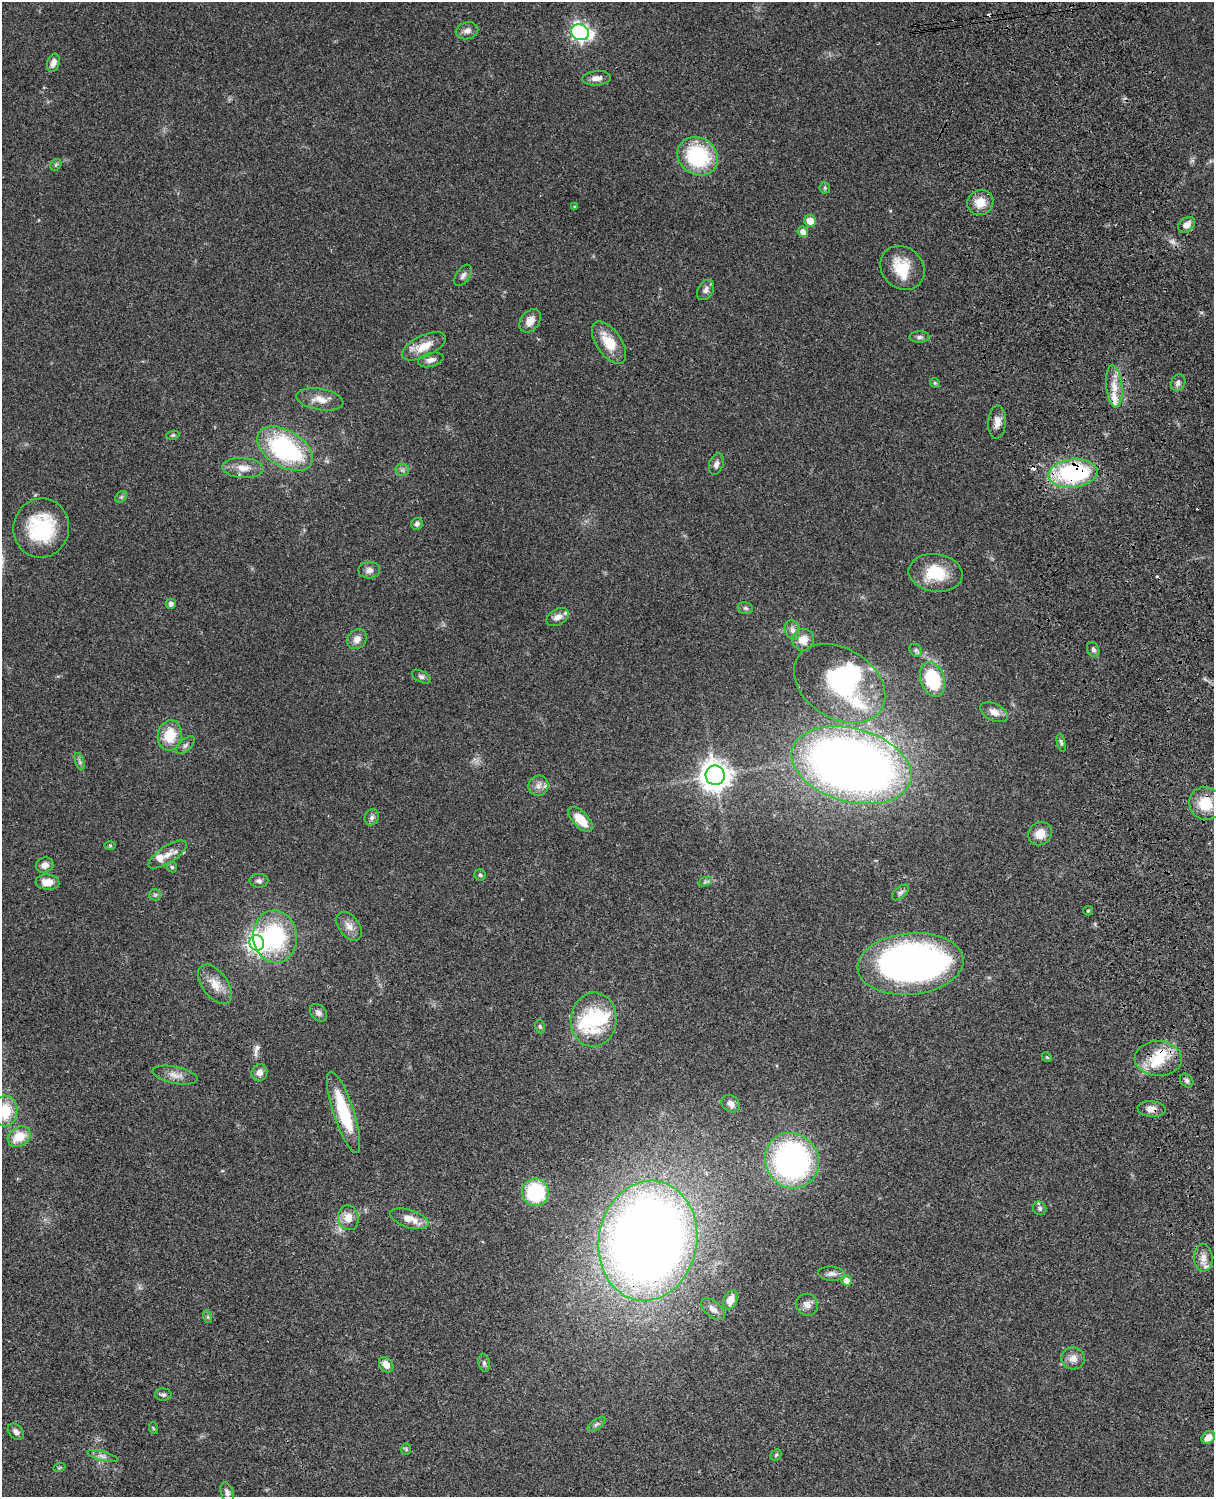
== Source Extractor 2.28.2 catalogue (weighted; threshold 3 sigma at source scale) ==
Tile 6 of 4 x 3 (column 2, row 2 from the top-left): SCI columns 1333-2544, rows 1773-3267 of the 5087 x 4927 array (HDU 1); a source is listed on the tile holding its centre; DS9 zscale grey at full resolution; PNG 1216 x 1499 px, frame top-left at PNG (2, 2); each listed source drawn as its Kron ellipse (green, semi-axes under 4 px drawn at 4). Shown black and unused: <1% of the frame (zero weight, under 3 of 4 exposures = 6% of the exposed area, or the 3 px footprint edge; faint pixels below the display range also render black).
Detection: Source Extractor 2.28.2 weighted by HDU 2 'WHT'; one run over the whole footprint, this tile lists its part. Background 0.0787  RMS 0.0058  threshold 0.0262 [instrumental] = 3 sigma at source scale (4.5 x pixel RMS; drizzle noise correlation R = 1.50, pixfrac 1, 0.05/0.05 arcsec/px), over >= 5 px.
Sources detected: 131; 3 inside a brighter object's white glare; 4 cosmic-ray / hot-pixel residue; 1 long thin detection or spike segment (spike, bleed or trail) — neither listed nor drawn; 9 inside a brighter listed object's ellipse — not listed separately; the other 114 listed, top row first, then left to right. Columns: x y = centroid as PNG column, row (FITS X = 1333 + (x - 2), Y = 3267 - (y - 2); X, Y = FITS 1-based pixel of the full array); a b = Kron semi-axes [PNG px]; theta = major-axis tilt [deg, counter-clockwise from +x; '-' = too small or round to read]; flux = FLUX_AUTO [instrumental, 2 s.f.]
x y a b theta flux
467 31 11 8 13 3.2
580 32 9 7 -20 190
53 63 9 6 72 3.7
596 78 14 7 4 3.7
698 156 21 18 -32 47
56 165 6 5 - 1
825 188 5 5 - 0.94
980 202 13 12 - 8.7
575 207 3 3 - 0.81
810 221 6 6 - 6.4
1187 225 9 7 39 4.5
803 232 5 5 - 4.2
902 268 24 20 -43 17
463 275 12 6 55 2.1
705 290 11 7 59 2.7
530 321 13 9 53 5.2
919 337 10 5 0 1.6
609 343 24 12 -55 14
424 346 24 10 25 9.6
431 360 13 7 15 2.8
935 383 5 4 - 0.7
1178 383 9 7 64 2
1114 386 21 8 -84 7.6
320 399 24 10 -10 7.3
997 422 16 9 87 4.5
173 435 6 4 10 0.93
285 449 30 18 -31 79
716 464 11 7 71 2.6
243 468 20 10 -4 7.3
402 470 7 6 - 1.4
1073 473 25 14 6 73
121 497 6 5 - 1.1
417 524 6 5 - 1.8
41 528 30 28 76 40
369 570 11 8 3 2.9
936 573 27 19 -8 22
171 604 5 5 - 1.9
745 608 8 5 -16 1.4
558 617 12 7 28 4.2
792 630 10 7 -67 2.7
357 639 11 9 47 4.1
803 640 11 10 - 6.8
1093 649 8 6 -68 1.6
916 650 7 5 -46 1.1
421 677 10 5 -29 1.6
932 679 18 12 -71 34
840 683 49 35 -33 87
994 712 15 8 -26 4.5
170 735 15 12 79 16
1061 743 9 4 -77 1.2
185 745 11 6 42 1.8
80 762 9 4 -71 1.3
851 765 61 36 -16 570
715 775 10 9 - 710
538 786 10 9 - 3.6
1205 803 16 16 - 16
372 817 8 7 - 1.9
581 819 15 7 -46 12
1040 834 12 11 - 6.6
110 845 6 4 0 0.65
167 855 22 8 33 6
45 865 9 7 23 3.7
172 867 5 5 - 0.92
480 875 6 5 - 0.96
259 881 9 7 -1 1.9
47 882 12 7 -5 6.5
705 882 7 4 19 1.1
900 892 10 5 40 1.6
155 895 6 5 - 1.1
1088 911 5 4 - 0.63
349 926 16 10 -53 5
275 937 26 22 -84 54
257 943 8 7 - 280
910 964 53 31 5 260
215 984 23 12 -53 8.7
318 1013 10 7 -46 2.4
594 1020 27 23 84 21
540 1027 7 5 -73 1.1
1047 1057 5 4 - 0.72
1158 1059 24 17 -2 17
259 1073 9 8 - 3.3
175 1075 23 8 -12 4.9
1187 1080 7 6 - 1.5
731 1104 10 8 -37 3.1
1152 1109 14 8 -6 4
5 1111 15 12 88 18
344 1112 43 10 -72 32
19 1137 12 9 33 12
792 1161 28 26 -56 140
535 1192 14 13 - 41
1040 1208 7 6 - 1.4
348 1218 12 10 -76 6.4
409 1219 20 9 -17 7.7
648 1241 60 49 80 730
1203 1258 13 9 -86 4.7
832 1274 13 7 -5 2.6
846 1280 5 5 - 4.5
731 1300 10 7 62 6.2
807 1305 11 10 - 3.5
713 1309 14 7 -41 3.9
208 1317 6 4 -71 0.87
1073 1358 12 11 - 4.6
484 1363 9 5 -81 1.4
386 1365 8 6 -50 4.3
163 1395 8 6 -1 1.4
596 1424 10 5 35 1.6
153 1428 6 3 -71 0.59
16 1432 9 6 -45 2.1
1208 1437 7 6 - 4.1
406 1449 6 5 - 0.84
776 1455 6 5 - 0.92
103 1456 16 4 -15 2.4
59 1468 6 4 19 0.72
227 1492 10 6 -71 2.3
Overlapping masked pixels (flux is a lower limit): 5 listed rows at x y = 1187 225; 1073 473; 1158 1059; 1152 1109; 648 1241
Isophote crosses this tile's border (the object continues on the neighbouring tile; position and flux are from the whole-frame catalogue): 1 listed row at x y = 5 1111